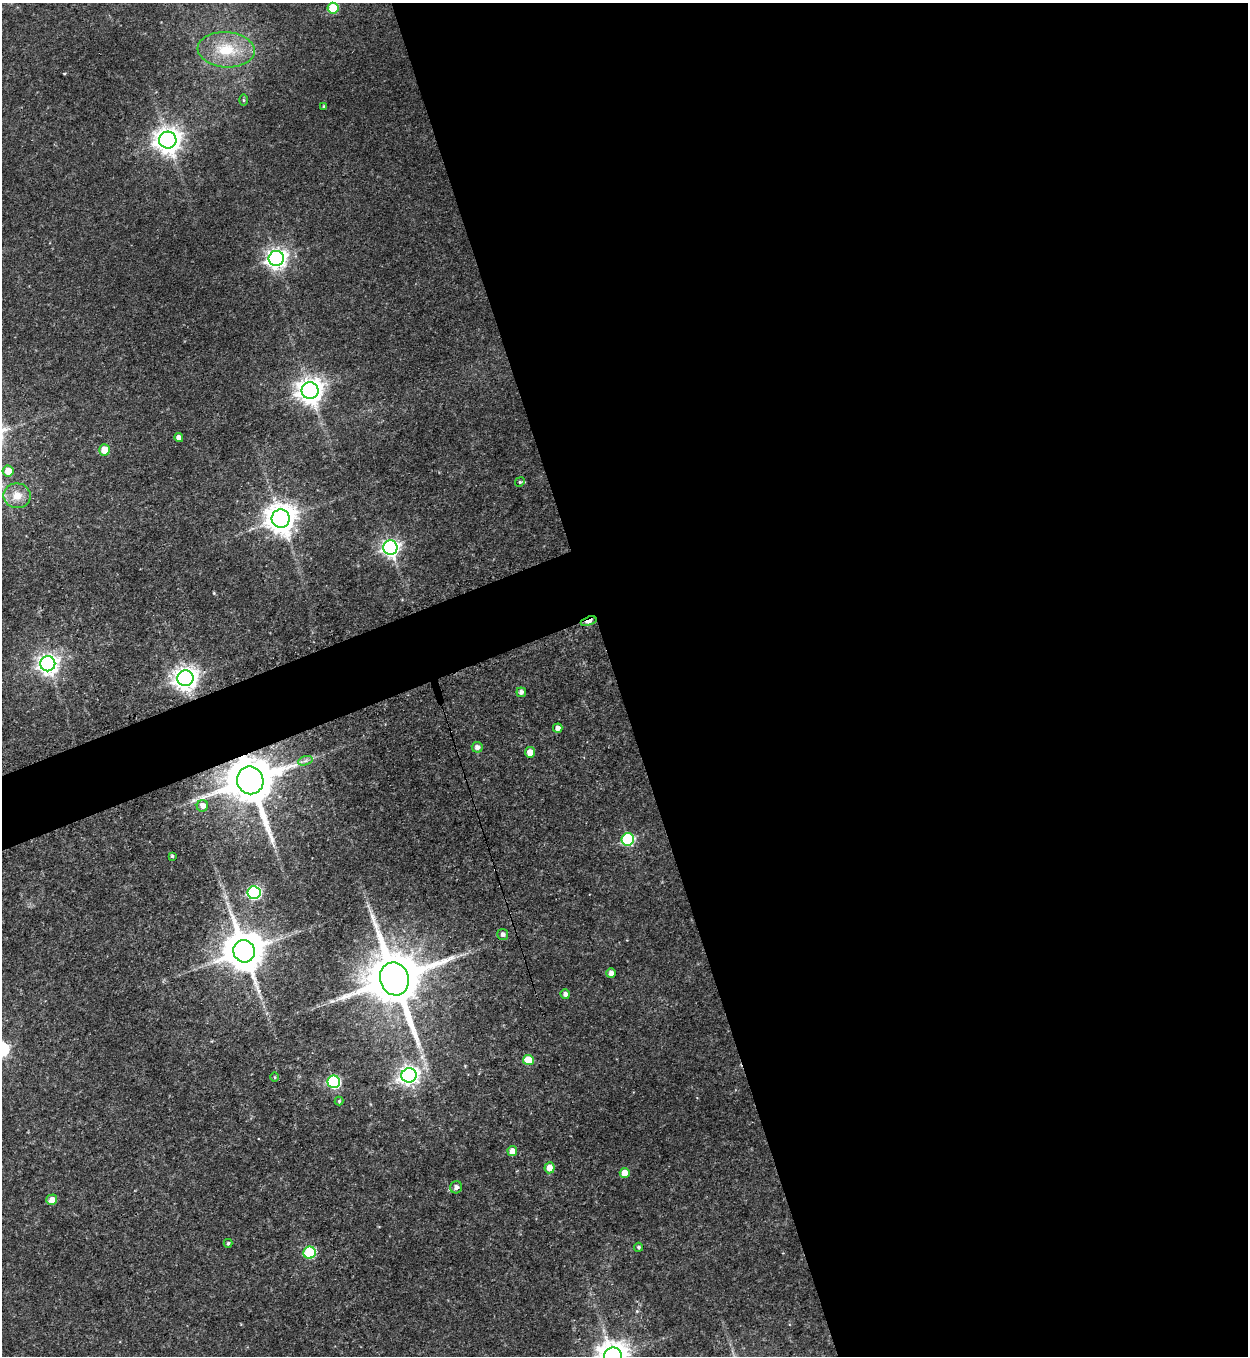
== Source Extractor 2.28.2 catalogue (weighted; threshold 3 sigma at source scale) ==
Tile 8 of 4 x 4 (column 4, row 2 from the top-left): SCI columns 4018-5263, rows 2728-4081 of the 5414 x 5454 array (HDU 1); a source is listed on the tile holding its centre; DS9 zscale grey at full resolution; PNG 1250 x 1358 px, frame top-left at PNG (2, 3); each listed source drawn as its Kron ellipse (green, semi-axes under 4 px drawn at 4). Shown black and unused: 53% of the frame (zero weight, under 3 of 4 exposures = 3% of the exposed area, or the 3 px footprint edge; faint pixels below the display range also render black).
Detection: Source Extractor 2.28.2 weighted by HDU 2 'WHT'; one run over the whole footprint, this tile lists its part. Background 0.175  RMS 0.0097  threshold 0.0434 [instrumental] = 3 sigma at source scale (4.5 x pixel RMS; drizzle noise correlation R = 1.50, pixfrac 1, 0.05/0.05 arcsec/px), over >= 5 px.
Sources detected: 46; all 46 listed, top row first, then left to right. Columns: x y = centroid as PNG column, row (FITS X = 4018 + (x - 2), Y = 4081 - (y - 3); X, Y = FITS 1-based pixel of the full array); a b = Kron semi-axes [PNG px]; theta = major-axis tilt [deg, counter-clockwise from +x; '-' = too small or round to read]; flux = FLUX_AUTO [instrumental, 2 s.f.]
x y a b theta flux
333 8 5 5 - 36
226 50 28 17 -4 33
244 100 6 4 -89 1.1
324 107 4 3 - 2
168 140 8 8 - 930
276 258 8 7 - 500
310 391 8 8 - 940
179 438 4 4 - 5.9
104 450 5 5 - 14
8 471 5 5 - 13
520 482 5 4 - 1.4
17 496 13 12 - 13
281 519 9 9 - 1400
390 547 7 7 - 320
589 621 8 3 18 13
48 664 7 7 - 470
185 678 8 8 - 710
521 692 5 4 - 3.4
558 728 5 4 - 4.1
477 747 5 5 - 3.8
530 752 5 5 - 9.8
305 761 7 4 19 2.6
250 780 14 13 - 4800
202 806 6 5 - 6.5
628 839 6 6 - 89
172 856 3 3 - 1.3
254 893 6 6 - 130
503 934 5 5 - 3.4
244 951 11 10 - 3200
611 973 5 4 - 5
394 979 17 14 -71 6400
565 994 5 4 - 3.5
528 1060 5 5 - 20
409 1075 7 7 - 430
275 1077 4 3 - 0.8
334 1082 6 6 - 110
339 1101 4 4 - 1.1
512 1151 5 5 - 7.2
549 1168 5 5 - 9.8
625 1173 5 5 - 11
456 1187 6 6 - 3.6
52 1200 5 5 - 7.1
228 1243 4 3 - 1.6
638 1247 4 4 - 1.8
310 1253 6 6 - 68
613 1356 9 8 - 1300
Overlapping masked pixels (flux is a lower limit): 2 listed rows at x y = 589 621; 250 780
Isophote crosses this tile's border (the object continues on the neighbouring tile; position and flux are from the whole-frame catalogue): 1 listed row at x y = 613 1356